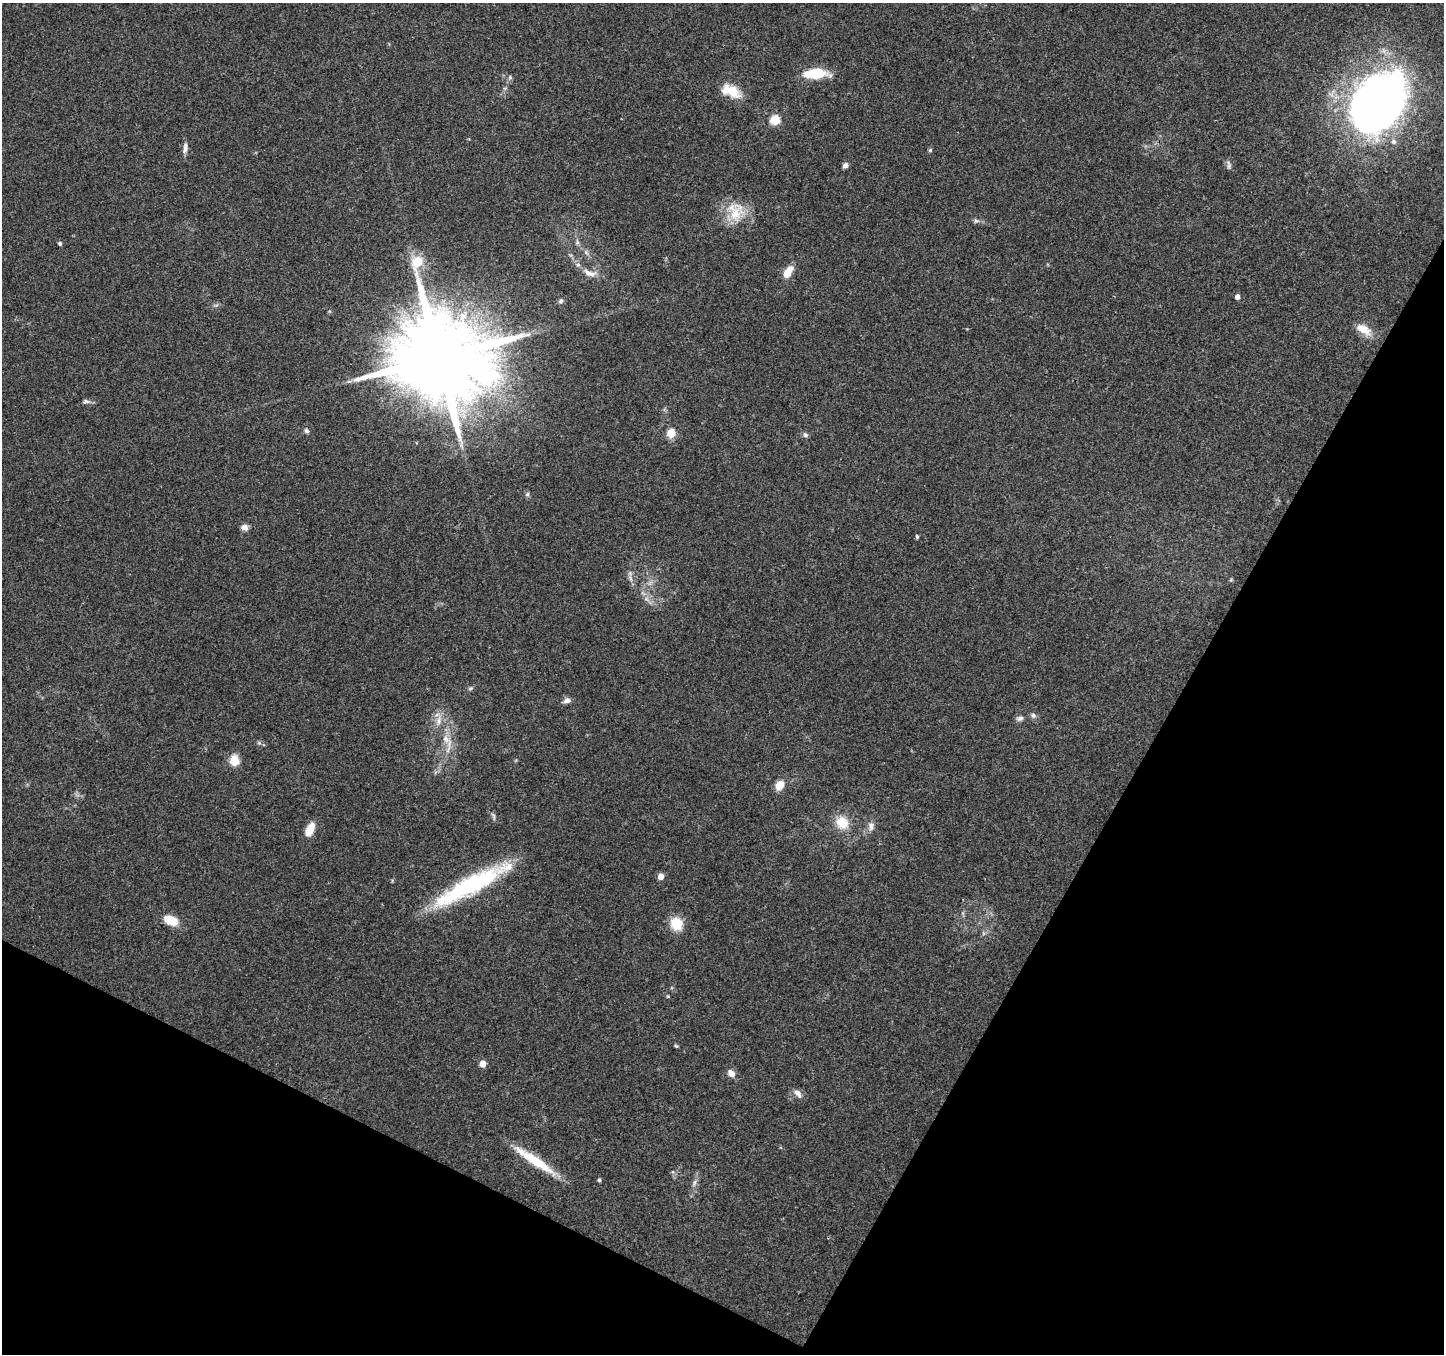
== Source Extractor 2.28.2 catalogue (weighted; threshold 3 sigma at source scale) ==
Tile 15 of 4 x 4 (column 3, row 4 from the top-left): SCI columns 2885-4326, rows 199-1550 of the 5776 x 5870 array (HDU 1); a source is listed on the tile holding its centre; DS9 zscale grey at full resolution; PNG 1446 x 1356 px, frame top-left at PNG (2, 3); no overlay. Shown black and unused: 27% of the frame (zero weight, under 3 of 4 exposures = <1% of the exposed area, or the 3 px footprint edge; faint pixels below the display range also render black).
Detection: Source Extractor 2.28.2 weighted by HDU 2 'WHT'; one run over the whole footprint, this tile lists its part. Background 0.0518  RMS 0.0036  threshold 0.0162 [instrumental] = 3 sigma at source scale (4.5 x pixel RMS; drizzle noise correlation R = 1.50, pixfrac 1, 0.0396/0.0396 arcsec/px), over >= 5 px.
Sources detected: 55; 1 inside a brighter object's white glare — not listed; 2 inside a brighter listed object's ellipse — not listed separately; the other 52 listed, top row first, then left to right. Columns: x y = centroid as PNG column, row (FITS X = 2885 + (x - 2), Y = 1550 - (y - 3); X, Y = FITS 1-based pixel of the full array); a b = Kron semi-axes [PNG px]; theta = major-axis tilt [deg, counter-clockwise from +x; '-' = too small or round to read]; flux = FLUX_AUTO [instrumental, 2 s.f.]
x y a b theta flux
815 74 27 10 1 11
510 77 6 6 - 0.67
731 91 25 13 -26 7.3
1377 102 72 51 60 190
775 120 5 5 - 18
185 148 15 6 79 1.8
930 150 5 5 - 0.55
845 165 7 5 54 1.3
1229 165 13 5 -75 1.1
736 211 29 24 -79 11
976 221 8 6 -4 0.95
577 242 7 4 -73 0.75
60 244 5 4 - 0.73
586 252 7 4 -56 0.87
788 272 14 7 56 5.5
589 273 21 8 -17 3.3
1237 297 5 4 - 1.8
561 301 7 6 - 0.85
1363 329 20 10 -31 5.5
439 358 25 23 65 7300
86 401 10 5 -6 1.1
306 431 7 6 - 0.88
671 433 5 5 - 12
805 435 8 6 -45 0.89
527 494 6 5 - 0.67
245 527 7 6 - 2.4
917 537 5 4 - 0.6
630 578 12 4 -68 1.4
471 688 7 4 31 0.63
567 700 9 7 9 1.5
1033 715 8 7 - 1.1
1020 718 10 6 10 1.3
439 720 14 7 78 3
446 739 13 10 -67 3.6
234 761 6 5 - 18
779 785 8 6 43 7.1
493 816 12 4 -74 0.84
842 823 17 14 -46 7.5
871 826 13 8 90 2.1
310 829 17 8 65 5.1
661 876 5 5 - 3.4
471 885 90 17 28 47
171 920 16 10 -24 6.5
676 924 15 13 -59 7.7
668 996 5 3 - 0.3
676 1046 5 4 - 0.44
482 1064 5 5 - 4.7
731 1073 10 7 -43 2.4
798 1093 12 7 -50 1.9
533 1160 58 9 -34 13
599 1180 4 4 - 0.66
694 1183 11 3 75 1.1
Overlapping masked pixels (flux is a lower limit): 1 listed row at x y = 439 358